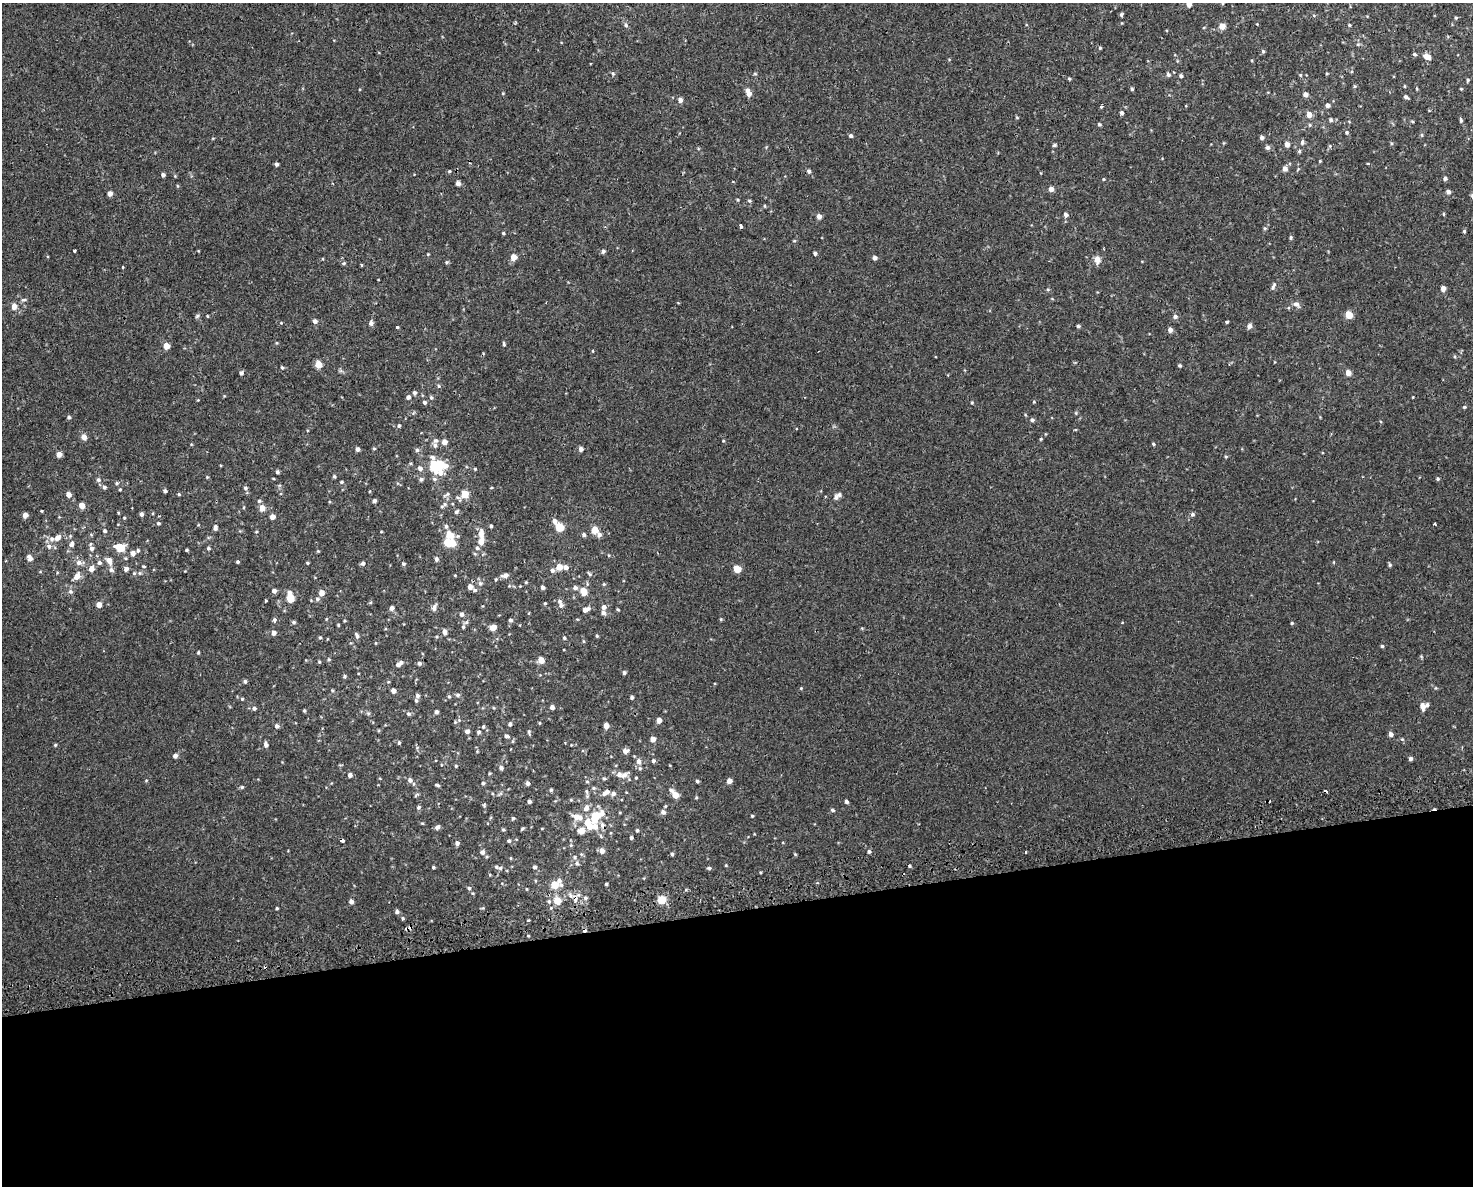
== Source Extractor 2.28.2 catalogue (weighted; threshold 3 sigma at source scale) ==
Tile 11 of 3 x 4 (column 2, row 4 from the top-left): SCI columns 1565-3035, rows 39-1222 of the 4556 x 4811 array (HDU 1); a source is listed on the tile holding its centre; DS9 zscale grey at full resolution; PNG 1475 x 1188 px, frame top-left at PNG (2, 3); no overlay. Shown black and unused: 23% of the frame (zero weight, under 2 of 3 exposures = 3% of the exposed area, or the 3 px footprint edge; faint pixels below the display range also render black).
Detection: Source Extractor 2.28.2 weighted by HDU 2 'WHT'; one run over the whole footprint, this tile lists its part. Background 5.66e-04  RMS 0.0026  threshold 0.0117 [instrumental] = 3 sigma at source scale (4.5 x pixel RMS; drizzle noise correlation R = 1.50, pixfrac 1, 0.0396/0.0396 arcsec/px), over >= 5 px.
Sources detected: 379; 6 cosmic-ray / hot-pixel residue — not listed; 19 inside a brighter listed object's ellipse — not listed separately; the other 354 listed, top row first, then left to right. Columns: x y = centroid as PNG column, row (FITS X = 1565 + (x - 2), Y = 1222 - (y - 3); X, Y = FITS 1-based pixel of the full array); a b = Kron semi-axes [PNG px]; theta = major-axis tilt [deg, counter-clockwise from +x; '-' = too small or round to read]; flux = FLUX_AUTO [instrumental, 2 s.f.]
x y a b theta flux
1189 4 5 4 - 1.3
1121 14 4 4 - 0.41
1456 18 4 4 - 0.28
1257 24 3 3 - 0.16
626 25 6 5 - 0.47
1349 25 4 3 - 0.26
1222 26 5 5 - 2.3
1100 48 4 4 - 0.26
1263 51 5 4 - 0.36
1414 54 5 4 - 0.36
1427 57 8 6 -22 1.7
613 73 3 3 - 0.91
1168 74 6 5 - 0.59
1327 74 4 3 - 0.23
1300 75 5 3 - 0.25
1181 76 4 4 - 0.52
1069 78 5 3 - 0.29
1468 80 4 4 - 0.35
1354 86 5 3 - 0.23
1405 86 4 3 - 0.21
1132 89 4 3 - 0.4
1461 89 4 3 - 0.21
749 94 6 6 - 1.2
1305 94 5 4 - 1.1
1406 97 5 4 - 0.56
680 100 5 5 - 0.94
1328 105 5 5 - 0.78
1101 106 3 3 - 0.64
1122 113 4 4 - 0.59
1309 115 5 4 - 2.4
1017 117 5 3 - 0.21
1331 120 5 5 - 0.48
1461 120 7 4 -76 0.4
1412 121 5 3 - 0.23
1099 124 5 4 - 0.37
1310 125 5 4 - 0.33
1347 132 6 4 -84 0.31
1422 135 5 4 - 0.28
851 136 4 4 - 0.52
1262 137 5 5 - 0.64
1302 142 8 5 79 0.52
1391 143 5 3 - 0.26
1287 144 5 4 - 1.4
1054 145 5 4 - 0.35
1268 147 6 5 - 0.73
1299 151 5 4 - 0.33
1320 161 4 3 - 0.22
277 164 4 4 - 0.57
1285 169 6 5 - 1.2
449 171 5 4 - 0.27
809 171 5 5 - 0.56
163 175 4 4 - 0.64
1445 178 4 4 - 0.63
1103 179 5 3 - 0.2
458 183 5 4 - 1.1
1051 189 5 5 - 1.2
1448 192 5 4 - 0.89
110 193 5 4 - 1.3
749 201 5 4 - 0.34
765 206 5 3 - 0.22
1066 214 5 5 - 0.67
1443 214 4 3 - 0.26
819 216 5 5 - 1.2
741 226 4 3 - 0.95
1265 228 5 4 - 0.31
1464 231 4 4 - 0.32
503 233 4 3 - 0.29
1291 238 4 4 - 0.35
74 251 3 3 - 0.35
603 251 5 4 - 0.61
815 253 4 4 - 0.48
428 254 4 3 - 0.19
513 257 5 5 - 2.5
875 258 4 4 - 0.81
1097 260 10 7 -82 1.4
446 262 5 4 - 0.36
343 263 5 4 - 0.33
123 267 3 3 - 1.1
1273 286 11 5 63 0.67
1443 288 5 4 - 1.4
1048 289 5 3 - 0.25
23 300 7 4 6 0.43
1296 304 9 7 -18 0.97
14 306 6 6 - 1.6
1349 315 5 5 - 4.4
197 316 6 5 - 0.4
207 316 4 3 - 0.18
1175 316 6 5 - 0.66
315 321 5 5 - 0.82
1227 322 3 3 - 0.37
371 323 7 5 87 0.7
397 326 3 3 - 3.4
1078 326 4 4 - 0.36
1250 326 5 5 - 1
1170 330 5 5 - 1
504 344 6 3 -77 0.36
166 346 5 5 - 2.5
318 364 5 5 - 3.3
1180 365 4 4 - 0.38
282 368 4 3 - 0.29
241 373 5 4 - 0.54
1348 373 5 5 - 2
439 386 5 4 - 0.33
414 393 6 5 - 0.53
408 397 5 5 - 0.69
431 398 6 5 - 0.37
424 402 5 5 - 0.53
972 402 4 4 - 0.25
1034 402 4 3 - 0.21
1464 407 4 4 - 0.28
69 417 5 4 - 0.42
1032 420 5 5 - 0.54
399 426 5 4 - 0.36
84 437 6 5 - 1.3
1041 439 4 4 - 0.24
723 441 4 3 - 0.19
444 442 5 5 - 1.4
1153 444 5 4 - 0.31
435 445 7 6 - 0.7
374 448 4 4 - 0.29
358 449 4 4 - 0.71
581 449 5 4 - 0.98
417 450 6 5 - 0.48
59 454 5 4 - 1.6
1226 457 4 4 - 0.26
437 465 20 14 -13 10
475 469 4 3 - 0.25
277 472 4 4 - 0.4
334 476 4 4 - 0.33
207 477 4 4 - 0.23
421 479 6 5 - 0.54
1438 479 4 4 - 0.34
98 480 7 6 - 0.6
342 482 5 4 - 0.29
117 483 5 4 - 0.37
104 487 6 5 - 0.51
245 488 5 4 - 0.42
120 489 4 3 - 0.24
165 491 4 4 - 0.47
68 494 6 5 - 1.1
179 494 4 4 - 0.29
447 494 6 4 -90 0.36
465 494 5 5 - 5.2
836 497 8 6 89 0.65
259 501 5 4 - 0.37
374 501 4 4 - 0.64
445 504 7 6 - 0.68
82 505 6 5 - 1.6
262 508 7 6 - 1.7
456 512 6 4 44 0.48
141 514 4 4 - 0.64
1192 514 5 5 - 0.49
25 515 4 4 - 1.5
272 517 4 4 - 1.4
124 518 4 3 - 0.22
555 521 6 5 - 1
158 523 5 4 - 0.35
491 526 3 3 - 0.35
215 527 7 5 83 0.78
559 527 5 5 - 8.2
595 530 6 5 - 3.1
105 531 5 4 - 0.41
481 534 11 7 -89 1.9
449 535 13 9 -63 3.5
584 535 4 4 - 0.57
599 535 6 5 - 0.94
57 538 9 6 39 1.4
481 541 7 6 - 2
448 543 6 5 - 6.1
72 544 7 6 - 0.86
49 546 8 7 - 0.89
114 546 3 3 - 3.7
91 548 7 6 - 0.88
121 548 8 7 - 3.7
208 548 5 4 - 0.35
477 548 6 5 - 0.49
138 550 5 4 - 0.35
187 550 4 3 - 0.28
133 553 6 5 - 1.1
30 558 9 6 -63 1
436 559 6 5 - 0.63
109 560 7 6 - 1.6
238 562 3 3 - 0.36
79 563 8 7 - 1.1
99 563 6 6 - 0.58
307 563 4 4 - 0.24
363 563 5 5 - 0.6
403 564 4 4 - 0.37
1390 565 5 4 - 0.34
143 566 4 3 - 0.24
559 567 6 5 - 2.4
566 567 5 5 - 0.97
91 569 6 5 - 1.4
126 569 6 5 - 0.79
737 569 5 5 - 5
111 570 8 6 -45 0.68
552 570 6 5 - 0.63
134 573 5 5 - 0.34
589 574 7 4 -46 0.37
505 575 9 5 14 1.1
77 576 8 6 51 1.8
526 582 4 4 - 0.24
480 583 7 6 - 0.6
604 584 5 4 - 0.27
470 587 6 6 - 1.2
543 587 4 4 - 0.64
575 588 6 5 - 0.73
274 591 5 5 - 0.75
584 591 7 6 - 3.2
70 592 7 6 - 0.57
321 593 5 5 - 1.9
290 597 9 5 -77 4.7
317 599 6 5 - 0.48
266 601 4 3 - 0.21
545 603 4 3 - 0.24
99 605 5 5 - 1.6
561 605 7 6 - 0.71
604 607 6 5 - 0.95
392 608 5 5 - 0.84
434 608 9 5 67 0.91
586 609 9 5 22 1.3
462 614 5 5 - 0.7
326 619 5 3 - 0.2
721 619 4 4 - 0.26
274 620 4 4 - 0.62
510 620 5 4 - 0.46
294 622 5 4 - 0.44
1292 623 4 3 - 0.3
338 625 5 3 - 0.22
463 627 5 4 - 0.3
493 627 6 5 - 1.7
444 632 6 5 - 0.89
274 633 5 4 - 1.1
357 635 8 4 -67 0.57
597 636 4 4 - 0.28
320 637 4 4 - 0.29
564 638 5 4 - 0.34
1382 646 4 4 - 0.32
198 652 4 3 - 0.25
541 660 5 5 - 2.6
319 662 4 3 - 0.24
419 663 5 5 - 0.54
399 664 9 5 35 1.2
624 673 4 4 - 0.48
344 676 5 4 - 0.36
245 681 5 4 - 0.44
801 688 4 4 - 0.21
393 691 4 4 - 1
458 695 7 5 -12 0.48
417 696 5 4 - 0.7
449 696 5 4 - 0.32
632 697 4 4 - 0.51
242 699 4 4 - 0.25
416 701 5 4 - 0.4
1423 706 7 6 - 1.7
552 707 4 4 - 0.99
254 708 5 5 - 0.5
304 711 4 3 - 0.28
436 712 4 4 - 0.57
368 713 6 4 -18 0.37
408 714 6 5 - 0.46
659 720 5 4 - 1.5
539 723 4 3 - 0.22
510 724 5 4 - 0.55
277 726 5 5 - 0.62
606 726 4 4 - 1.8
483 727 6 4 88 0.35
467 731 5 4 - 1
479 732 6 5 - 0.45
529 732 7 4 -80 0.35
1391 734 5 5 - 0.82
506 736 6 5 - 0.65
653 739 5 4 - 1.5
399 743 5 4 - 0.34
55 745 5 4 - 0.26
266 745 6 5 - 0.83
625 751 5 5 - 1.3
175 756 5 5 - 0.76
1410 759 4 4 - 0.66
639 761 7 6 - 1.2
653 761 4 4 - 0.57
456 766 4 3 - 0.22
501 768 6 5 - 0.59
350 775 4 4 - 0.76
624 775 12 6 29 1.2
636 778 3 3 - 1.1
604 779 5 4 - 0.35
146 780 5 3 - 0.21
410 780 7 6 - 0.9
587 781 5 3 - 0.3
697 781 5 3 - 0.38
729 781 5 5 - 1.3
483 783 5 4 - 0.36
527 783 5 4 - 0.71
437 785 5 3 - 0.36
242 787 4 4 - 0.36
594 788 5 5 - 0.38
551 790 5 4 - 0.33
587 792 6 4 -72 0.37
606 792 9 5 34 1.2
613 794 6 5 - 0.79
675 794 9 5 -48 3.1
416 795 7 4 46 0.3
696 798 5 3 - 0.25
529 801 4 3 - 0.59
846 801 4 3 - 0.64
484 805 5 4 - 0.27
419 807 4 4 - 0.52
586 808 9 7 66 1.3
832 810 5 4 - 0.41
663 812 6 6 - 0.96
596 816 16 9 48 7.4
752 816 3 3 - 0.25
577 817 13 7 -14 2.5
513 818 5 4 - 0.28
437 827 6 5 - 0.76
542 828 4 3 - 0.17
522 829 6 3 45 0.29
503 830 4 4 - 0.33
581 830 7 6 - 2.1
637 830 5 4 - 0.38
631 838 4 4 - 0.38
342 841 4 3 - 0.84
509 841 5 5 - 0.41
457 843 5 5 - 0.71
571 845 5 4 - 0.3
602 851 6 5 - 1.3
869 851 5 5 - 0.48
482 852 6 5 - 0.77
1025 852 3 2 - 0.4
581 854 5 5 - 0.33
672 854 4 3 - 0.42
795 854 4 3 - 0.22
575 857 5 5 - 0.4
511 858 5 3 - 0.21
577 863 7 5 -62 0.53
726 865 4 3 - 0.2
909 866 4 3 - 0.28
433 867 3 3 - 0.31
496 867 8 5 -27 0.6
535 867 4 4 - 0.63
709 868 5 4 - 0.37
606 884 3 3 - 0.33
554 885 7 5 -2 4.8
469 888 5 4 - 0.41
571 896 7 4 -18 0.6
585 898 5 4 - 0.45
662 900 8 7 - 3.2
351 901 5 4 - 0.92
557 901 6 6 - 4.5
277 908 3 2 - 0.28
397 912 5 4 - 0.62
403 918 5 4 - 0.3
409 928 9 4 18 0.79
Overlapping masked pixels (flux is a lower limit): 2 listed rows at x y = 342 841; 409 928
Isophote crosses this tile's border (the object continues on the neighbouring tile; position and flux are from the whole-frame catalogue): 1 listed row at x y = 1189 4